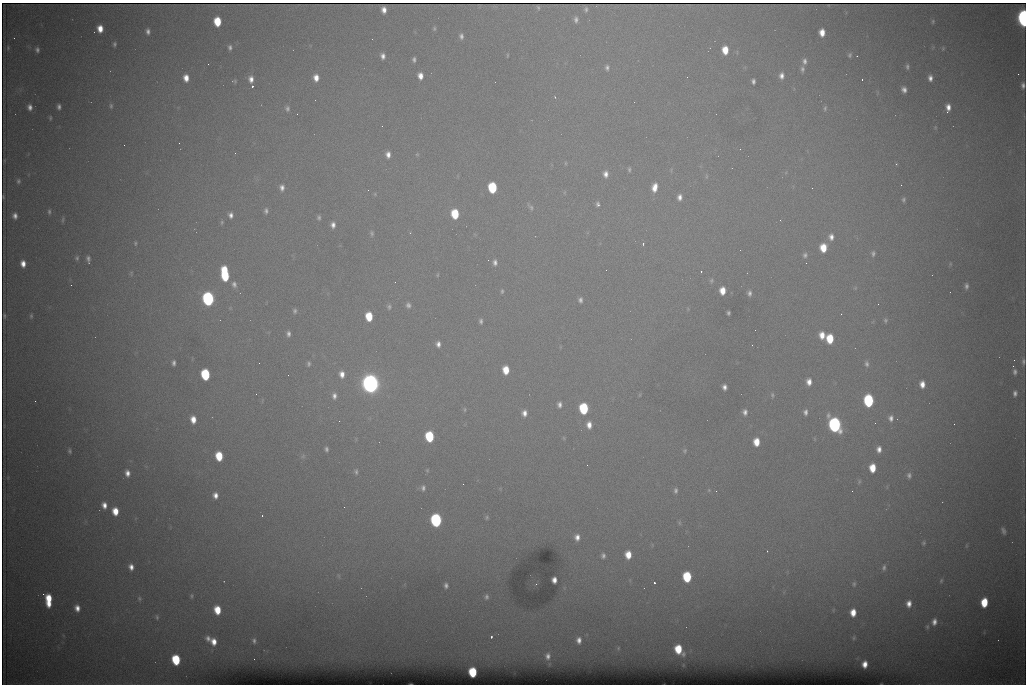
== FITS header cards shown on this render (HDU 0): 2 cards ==
NAXIS1  =                 1024 /fastest changing axis
NAXIS2  =                  682 /next to fastest changing axis

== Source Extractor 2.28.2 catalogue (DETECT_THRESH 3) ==
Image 1024 x 682 px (HDU 0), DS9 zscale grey, 1 PNG px = 1 image px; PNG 1028 x 686 px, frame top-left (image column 1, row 682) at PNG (2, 3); no overlay
Background 6770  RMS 56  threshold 167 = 3 sigma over >= 5 px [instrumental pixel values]
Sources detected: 230; all 230 listed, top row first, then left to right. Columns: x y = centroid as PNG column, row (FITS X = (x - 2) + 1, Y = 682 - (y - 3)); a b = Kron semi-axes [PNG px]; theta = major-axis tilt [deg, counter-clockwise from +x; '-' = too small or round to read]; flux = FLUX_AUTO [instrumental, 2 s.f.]
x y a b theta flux
538 7 4 3 - 5.2e+03
586 9 5 3 - 7.5e+03
384 10 6 5 - 2.6e+04
1023 18 10 5 -86 1.4e+06
576 20 7 5 -90 1.3e+04
217 21 7 5 -85 1.2e+05
933 21 6 4 77 5.4e+03
434 28 6 5 - 6.0e+03
100 29 6 5 - 4.6e+04
148 31 6 4 -83 1.4e+04
822 33 7 5 -88 4.3e+04
461 36 7 5 -83 1.3e+04
114 44 4 3 - 7.0e+03
230 47 6 5 - 1.1e+04
8 48 5 4 - 4.6e+03
943 48 5 4 - 4.3e+03
37 50 5 4 - 1.1e+04
725 50 7 5 -87 6.7e+04
507 55 5 3 - 3.5e+03
850 55 6 5 - 7.4e+03
383 56 6 4 -75 1.8e+04
857 56 2 2 - 2.0e+03
414 59 5 4 - 9.6e+03
804 61 8 6 88 1.5e+04
208 64 2 2 - 2.9e+03
607 67 7 5 86 1.1e+04
907 67 6 4 -89 8.7e+03
802 69 8 5 -90 1.1e+04
1018 74 2 2 - 1.4e+04
420 76 7 5 -80 3.1e+04
781 76 7 6 - 2.0e+04
186 78 7 5 -80 3.8e+04
316 78 7 5 -84 3.5e+04
930 78 6 4 -85 1.9e+04
251 79 8 6 -86 2.6e+04
862 79 3 2 - 4.4e+03
234 81 7 5 -13 6.0e+03
753 81 5 4 - 1.1e+04
1023 85 7 4 -87 1.3e+04
252 86 3 3 - 8.7e+04
904 90 6 5 - 1.8e+04
555 97 4 2 - 2.6e+03
111 106 7 5 -89 8.1e+03
30 107 7 5 -78 1.9e+04
59 107 5 4 - 1.2e+04
287 108 7 6 - 1.1e+04
825 108 7 5 80 7.4e+03
948 108 9 5 83 3.1e+04
297 114 2 2 - 2.7e+03
50 118 5 3 - 4.8e+03
382 126 2 2 - 1.8e+03
179 143 2 2 - 3.8e+03
124 145 2 2 - 1.4e+03
740 149 3 2 - 3.0e+03
388 154 7 5 -86 2.3e+04
417 154 5 5 - 4.6e+03
565 163 5 3 - 4.0e+03
896 164 4 4 - 3.7e+03
629 169 6 4 -88 6.8e+03
606 174 8 6 -86 2.2e+04
706 176 6 4 90 5.8e+03
18 181 7 5 89 9.2e+03
901 185 2 2 - 1.9e+03
654 187 10 6 79 4.3e+04
282 188 8 6 89 1.9e+04
492 188 7 6 - 2.8e+05
812 188 3 2 - 3.8e+03
368 190 2 2 - 8.7e+03
3 197 3 2 - 2.6e+03
680 197 8 6 85 2.1e+04
903 200 6 4 80 7.7e+03
598 204 6 5 - 9.8e+03
530 207 13 6 -54 1.4e+04
266 211 7 5 -90 1.2e+04
49 212 7 4 -90 7.7e+03
455 214 7 6 - 1.6e+05
231 215 6 5 - 1.7e+04
15 216 7 5 -82 1.9e+04
319 217 6 5 - 8.2e+03
63 219 8 3 80 6.1e+03
780 220 2 2 - 2.5e+03
222 222 6 4 83 5.5e+03
333 225 7 5 -86 2.0e+04
372 233 8 5 -73 8.5e+03
831 237 9 7 -87 2.3e+04
135 243 6 5 - 6.0e+03
643 244 4 3 - 5.0e+03
823 248 8 6 -87 8.0e+04
873 253 7 5 -89 9.6e+03
805 255 8 7 - 1.2e+04
77 258 7 5 86 8.2e+03
88 259 10 6 -83 1.4e+04
488 260 2 2 - 2.0e+03
495 262 7 6 - 1.5e+04
23 264 7 5 -81 3.3e+04
950 264 6 3 72 4.1e+03
225 270 7 4 -84 9.0e+04
701 271 3 2 - 5.2e+03
131 273 7 5 88 6.6e+03
437 275 6 3 88 3.9e+03
225 276 9 6 -74 1.9e+05
711 280 6 6 - 7.4e+03
234 284 8 6 -74 1.6e+04
71 285 2 2 - 6.9e+03
966 286 7 5 90 1.2e+04
855 288 5 4 - 4.2e+03
502 291 6 4 81 6.4e+03
722 291 7 5 89 5.1e+04
749 293 7 5 90 1.3e+04
208 299 8 6 -82 1.1e+06
580 300 5 4 - 1.1e+04
408 305 7 6 - 1.3e+04
389 307 8 7 - 9.6e+03
295 311 6 5 - 8.6e+03
728 313 4 3 - 7.7e+03
841 314 3 2 - 2.9e+03
4 316 5 2 - 5.2e+03
31 316 7 4 82 6.1e+03
369 316 7 5 -84 1.1e+05
885 320 5 5 - 6.9e+03
481 321 6 4 -81 9.4e+03
288 334 6 5 - 1.3e+04
822 335 8 6 -84 4.5e+04
830 339 7 6 - 1.2e+05
438 344 6 5 - 1.8e+04
752 345 2 2 - 4.4e+03
1014 360 2 2 - 2.4e+03
1023 361 9 4 90 9.8e+03
174 363 5 3 - 1.1e+04
259 363 2 2 - 1.6e+03
309 364 6 5 - 8.7e+03
867 364 8 5 -82 1.2e+04
1013 366 2 2 - 1.9e+04
506 370 7 5 -86 7.4e+04
1015 372 8 6 -84 1.3e+04
205 374 7 6 - 3.2e+05
342 374 8 6 -82 3.1e+04
809 382 8 6 -89 3.0e+04
370 384 10 8 -80 2.8e+06
922 384 7 5 -85 3.3e+04
724 387 5 4 - 1.7e+04
1015 393 7 5 89 1.4e+04
256 394 2 2 - 1.7e+03
640 395 6 4 89 3.9e+03
772 395 7 5 -88 7.6e+03
334 396 9 7 90 2.1e+04
35 401 2 2 - 1.7e+03
869 401 8 6 -87 4.8e+05
559 405 7 5 -85 1.6e+04
584 408 7 6 - 3.2e+05
465 410 7 3 90 4.8e+03
745 412 6 5 - 1.6e+04
805 412 7 5 88 1.5e+04
524 413 7 6 - 2.4e+04
891 418 8 6 85 1.8e+04
193 419 7 5 -82 4.2e+04
875 423 2 2 - 1.8e+03
954 424 2 2 - 8.9e+03
589 425 7 5 -87 3.0e+04
835 425 9 7 -75 1.3e+06
429 436 7 6 - 2.6e+05
564 438 6 4 -88 4.5e+03
756 442 7 5 -90 6.2e+04
326 449 5 4 - 9.3e+03
879 449 7 6 - 2.4e+04
70 451 5 4 - 6.9e+03
685 451 6 6 - 6.6e+03
219 456 7 5 -80 1.2e+05
303 456 7 5 45 9.1e+03
587 465 3 2 - 3.5e+03
872 468 7 6 - 7.8e+04
427 470 5 4 - 4.3e+03
356 472 8 5 -87 8.8e+03
127 473 7 5 -81 2.3e+04
909 475 8 6 -83 1.3e+04
859 481 8 5 75 8.3e+03
423 488 7 5 81 1.2e+04
676 490 7 5 89 1.0e+04
709 490 5 5 - 4.3e+03
716 491 2 2 - 2.2e+03
852 491 2 2 - 1.6e+03
215 495 7 6 - 2.6e+04
104 505 7 5 -74 2.7e+04
344 507 2 2 - 3.7e+03
115 511 7 5 -82 6.2e+04
262 516 3 3 - 2.8e+03
487 517 6 5 - 5.8e+03
436 520 8 6 -83 8.4e+05
679 523 6 4 -89 5.4e+03
1003 531 9 5 -71 1.2e+04
577 537 7 6 - 2.4e+04
923 543 7 5 66 7.5e+03
767 551 2 2 - 2.5e+03
628 555 7 5 -87 6.0e+04
603 556 7 6 - 1.2e+04
131 567 7 5 -76 2.4e+04
884 567 8 5 79 1.1e+04
339 576 6 4 -71 4.6e+03
687 577 7 6 - 2.3e+05
554 580 5 4 - 2.5e+04
941 581 6 4 73 5.8e+03
654 583 3 3 - 9.5e+04
854 584 6 5 - 6.9e+03
446 585 8 6 -84 1.4e+04
43 594 3 2 - 1.0e+04
191 596 5 5 - 5.7e+03
486 597 8 7 - 1.4e+04
139 598 7 6 - 8.1e+03
48 600 12 5 -88 1.1e+05
984 602 7 5 84 1.2e+05
909 604 7 6 - 2.7e+04
77 608 8 6 -76 2.8e+04
217 610 7 5 -77 8.5e+04
853 612 7 5 87 4.8e+04
157 617 7 5 -80 7.7e+03
934 622 9 7 75 2.6e+04
927 627 7 5 77 7.7e+03
491 637 3 2 - 7.4e+03
208 638 6 5 - 1.6e+04
854 638 6 4 82 4.6e+03
579 640 9 7 -86 2.5e+04
254 641 5 3 - 8.0e+03
214 642 7 5 -74 3.6e+04
618 648 6 5 - 6.2e+03
678 649 8 6 -59 1.2e+05
548 656 9 7 86 2.0e+04
254 659 2 2 - 4.3e+03
176 660 7 6 - 2.2e+05
865 664 6 5 - 3.3e+04
473 672 7 5 -83 2.0e+05
At the frame edge (FLAGS 8, measured only in part): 2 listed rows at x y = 1023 18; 1023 85

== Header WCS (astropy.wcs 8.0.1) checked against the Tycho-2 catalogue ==
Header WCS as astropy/WCSLIB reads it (CRVAL/CRPIX/CD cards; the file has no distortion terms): RA---TAN/DEC--TAN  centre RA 07:06:07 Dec +31:10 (106.53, +31.16 deg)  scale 1.43 arcsec/px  FOV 24.4' x 16.3'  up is -93 deg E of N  parity flipped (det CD > 0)
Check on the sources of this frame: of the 60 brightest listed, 9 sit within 2.1 arcsec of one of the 14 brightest Tycho-2 stars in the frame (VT <= 12.35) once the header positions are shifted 0.32 arcsec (0.32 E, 0.00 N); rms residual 0.95 arcsec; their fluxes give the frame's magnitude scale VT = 25.56 - 2.5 log10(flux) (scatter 0.26 mag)
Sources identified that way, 9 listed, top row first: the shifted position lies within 2.1 arcsec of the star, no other Tycho-2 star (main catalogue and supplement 1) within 4.2 arcsec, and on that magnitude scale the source's flux lands within +1.5 / -3 mag of the star's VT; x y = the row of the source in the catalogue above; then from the Tycho-2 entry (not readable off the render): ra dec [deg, ICRS J2000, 3 dp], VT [Tycho-2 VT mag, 2 dp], TYC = Tycho-2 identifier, HIP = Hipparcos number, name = IAU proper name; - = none
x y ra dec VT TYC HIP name
1023 18 106.369 +31.359 8.79 2438-636-1 - -
492 188 106.458 +31.151 12.35 2438-728-1 - -
205 374 106.551 +31.041 11.84 2438-663-1 - -
370 384 106.552 +31.106 9.20 2438-180-1 - -
869 401 106.550 +31.305 11.61 2438-184-1 - -
584 408 106.559 +31.192 11.79 2438-1039-1 - -
835 425 106.562 +31.292 10.01 2438-106-1 - -
436 520 106.614 +31.135 11.36 2438-550-1 - -
473 672 106.684 +31.152 11.76 2438-931-1 - -